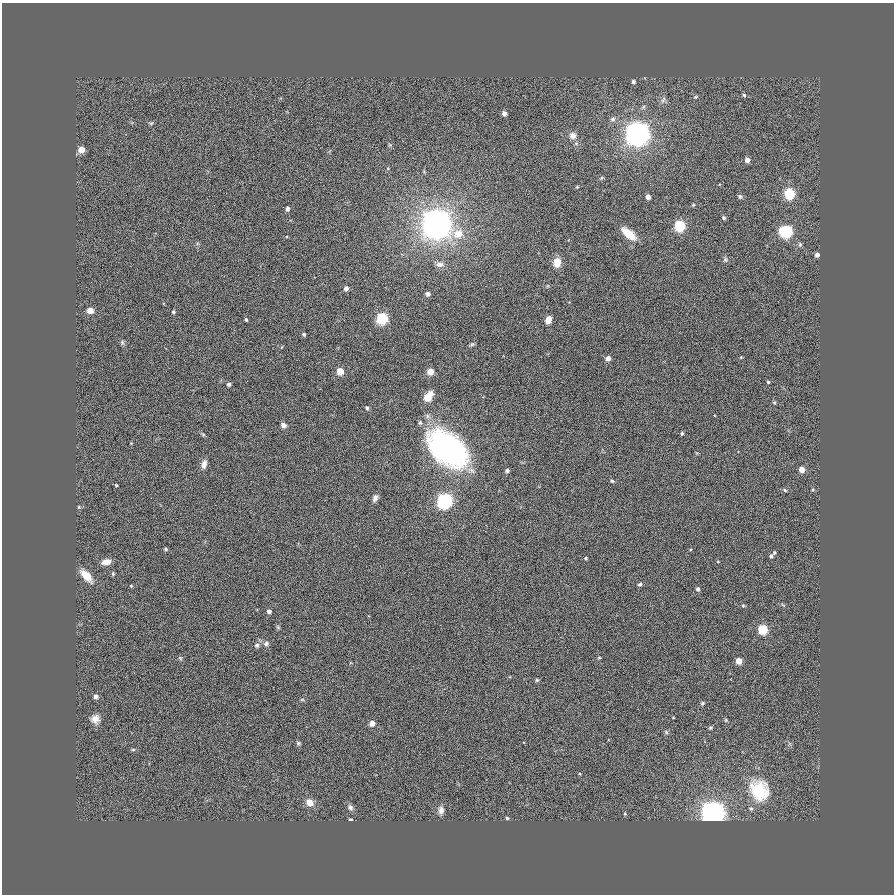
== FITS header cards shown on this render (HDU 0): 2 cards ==
NAXIS1  =                  892
NAXIS2  =                  892

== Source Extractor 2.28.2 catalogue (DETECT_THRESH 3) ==
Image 892 x 892 px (HDU 0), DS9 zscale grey, 1 PNG px = 1 image px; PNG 896 x 896 px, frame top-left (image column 1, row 892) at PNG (2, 3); no overlay
Background 0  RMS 0.039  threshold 0.118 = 3 sigma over >= 5 px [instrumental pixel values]
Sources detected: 103; all 103 listed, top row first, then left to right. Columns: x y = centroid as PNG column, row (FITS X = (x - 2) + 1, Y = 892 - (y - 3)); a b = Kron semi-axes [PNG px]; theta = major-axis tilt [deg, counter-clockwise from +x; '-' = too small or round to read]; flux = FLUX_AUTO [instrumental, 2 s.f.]
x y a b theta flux
633 81 5 5 - 5.9
744 95 5 4 - 4.6
695 97 7 4 31 3.4
663 100 10 5 63 7.3
504 113 4 4 - 15
613 119 7 6 - 8.4
151 123 7 4 36 3.5
637 134 9 7 88 4000
573 136 8 8 - 16
81 150 5 4 - 37
747 160 5 5 - 16
789 194 10 10 - 58
740 196 6 6 - 5.4
648 197 4 4 - 14
693 205 4 4 - 3.2
287 209 4 4 - 7.6
437 217 3 3 - 440
724 218 5 4 - 5.9
436 223 12 12 - 2800
680 226 6 5 - 240
437 229 3 3 - 460
786 231 7 6 - 380
458 234 16 13 23 43
629 234 16 7 -39 43
800 244 6 5 - 4.7
817 255 4 4 - 12
725 259 7 5 -89 5.4
557 262 9 7 81 33
440 264 11 7 4 12
346 288 4 4 - 13
428 294 4 4 - 12
90 310 7 6 - 17
173 312 4 4 - 4.2
382 318 6 5 - 310
246 320 3 3 - 3.6
548 320 7 6 - 17
304 334 4 4 - 4.2
122 342 6 5 - 4.7
472 344 7 5 42 3.5
741 357 4 3 - 2.1
608 358 4 4 - 15
340 371 5 5 - 50
430 371 5 4 - 38
768 382 4 3 - 3.6
229 384 4 4 - 8.1
431 393 7 7 - 12
428 398 8 8 - 25
774 402 5 3 - 3.1
367 408 4 4 - 4.5
283 425 6 5 - 10
682 433 3 3 - 3.9
203 435 5 4 - 2.9
131 443 3 3 - 1.8
447 449 39 25 -39 640
204 464 11 6 77 13
802 469 5 4 - 24
507 471 5 4 - 6
612 481 5 4 - 3.2
116 485 3 3 - 2.8
785 490 5 4 - 3
375 498 9 6 68 9.6
445 501 6 6 - 870
79 507 5 4 - 3.1
166 549 5 4 - 3.7
774 552 5 4 - 4
771 556 4 4 - 5.1
586 558 4 3 - 3.3
106 562 11 6 9 19
718 562 4 3 - 1.9
113 574 6 4 72 3.5
86 576 15 7 -46 39
640 584 5 4 - 5
131 586 4 4 - 2.6
698 589 5 4 - 6.5
743 605 5 4 - 3.4
269 611 4 4 - 9.6
278 627 6 4 -46 3.5
763 629 5 5 - 140
266 643 7 6 - 7.5
257 645 7 6 - 6.7
180 658 6 4 -45 3.2
599 658 5 3 - 2.5
739 661 4 4 - 31
537 680 5 4 - 3.4
96 696 5 4 - 11
302 699 6 4 0 3.1
702 703 6 5 - 3.8
95 719 12 11 - 19
726 720 6 4 89 3.3
372 723 4 4 - 23
710 728 5 4 - 3.7
666 732 7 4 -46 4
298 743 6 6 - 4.4
133 750 6 4 0 3.2
759 790 24 20 -62 130
310 802 9 7 -41 22
350 807 8 6 -55 8.3
751 808 6 5 - 4.6
441 810 11 7 90 12
713 813 8 7 - 3500
625 814 5 4 - 2.9
507 818 4 4 - 3.7
351 820 4 3 - 4.3